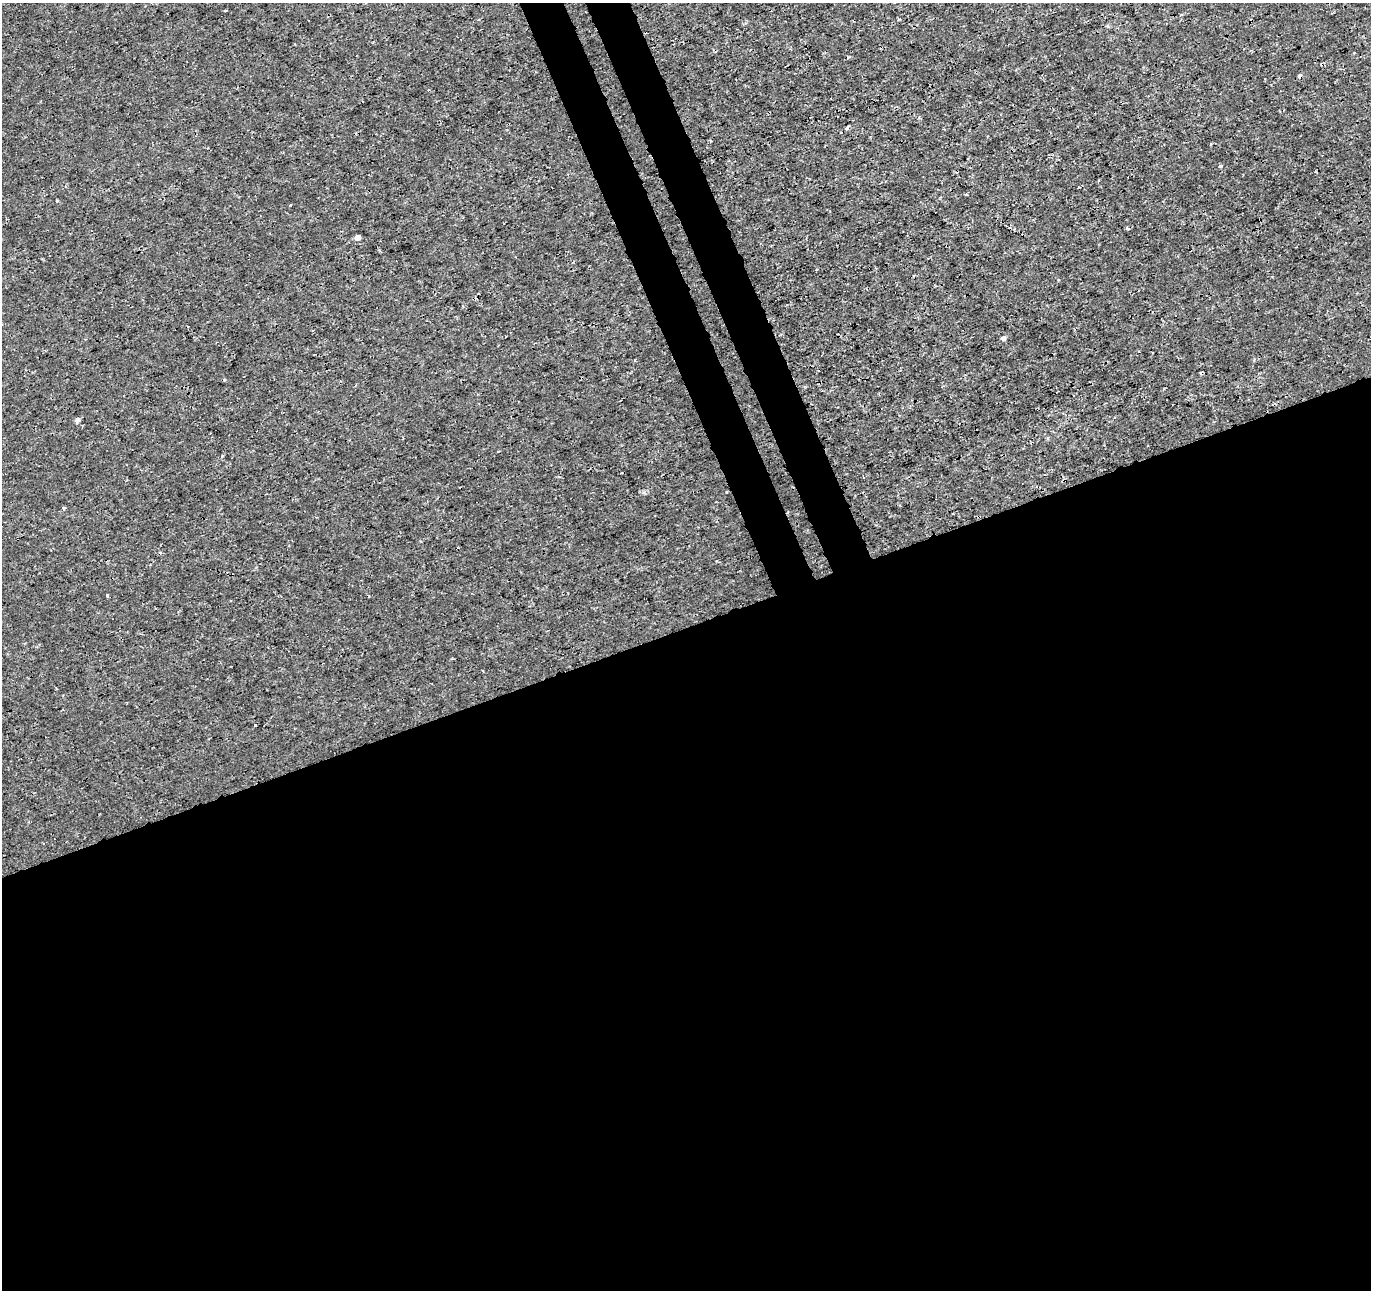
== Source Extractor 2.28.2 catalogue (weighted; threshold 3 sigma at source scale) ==
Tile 15 of 4 x 4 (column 3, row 4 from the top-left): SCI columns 2795-4163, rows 101-1388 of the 5593 x 5401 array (HDU 1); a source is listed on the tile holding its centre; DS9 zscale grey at full resolution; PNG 1373 x 1292 px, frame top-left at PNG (2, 3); no overlay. Shown black and unused: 55% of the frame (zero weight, under 3 of 4 exposures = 5% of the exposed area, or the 3 px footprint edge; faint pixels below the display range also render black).
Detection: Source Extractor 2.28.2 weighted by HDU 2 'WHT'; one run over the whole footprint, this tile lists its part. Background 5.43e-05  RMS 9.8e-04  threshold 0.00442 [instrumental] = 3 sigma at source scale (4.5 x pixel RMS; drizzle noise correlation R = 1.50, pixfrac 1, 0.0396/0.0396 arcsec/px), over >= 5 px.
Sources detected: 17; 4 cosmic-ray / hot-pixel residue — not listed; the other 13 listed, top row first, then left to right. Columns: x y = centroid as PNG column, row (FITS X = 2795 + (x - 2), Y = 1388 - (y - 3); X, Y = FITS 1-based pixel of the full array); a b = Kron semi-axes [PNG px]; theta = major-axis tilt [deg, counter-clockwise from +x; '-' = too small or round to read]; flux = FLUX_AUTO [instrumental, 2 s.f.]
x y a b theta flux
225 10 3 2 - 0.086
899 19 3 3 - 0.12
847 128 3 3 - 0.31
1220 166 5 4 - 0.16
57 201 3 2 - 0.15
1127 228 4 4 - 0.18
357 237 4 4 - 0.66
1003 338 5 4 - 0.35
635 360 3 3 - 0.093
78 419 5 5 - 0.29
222 456 5 3 - 0.098
64 508 3 3 - 0.26
107 596 3 2 - 0.11